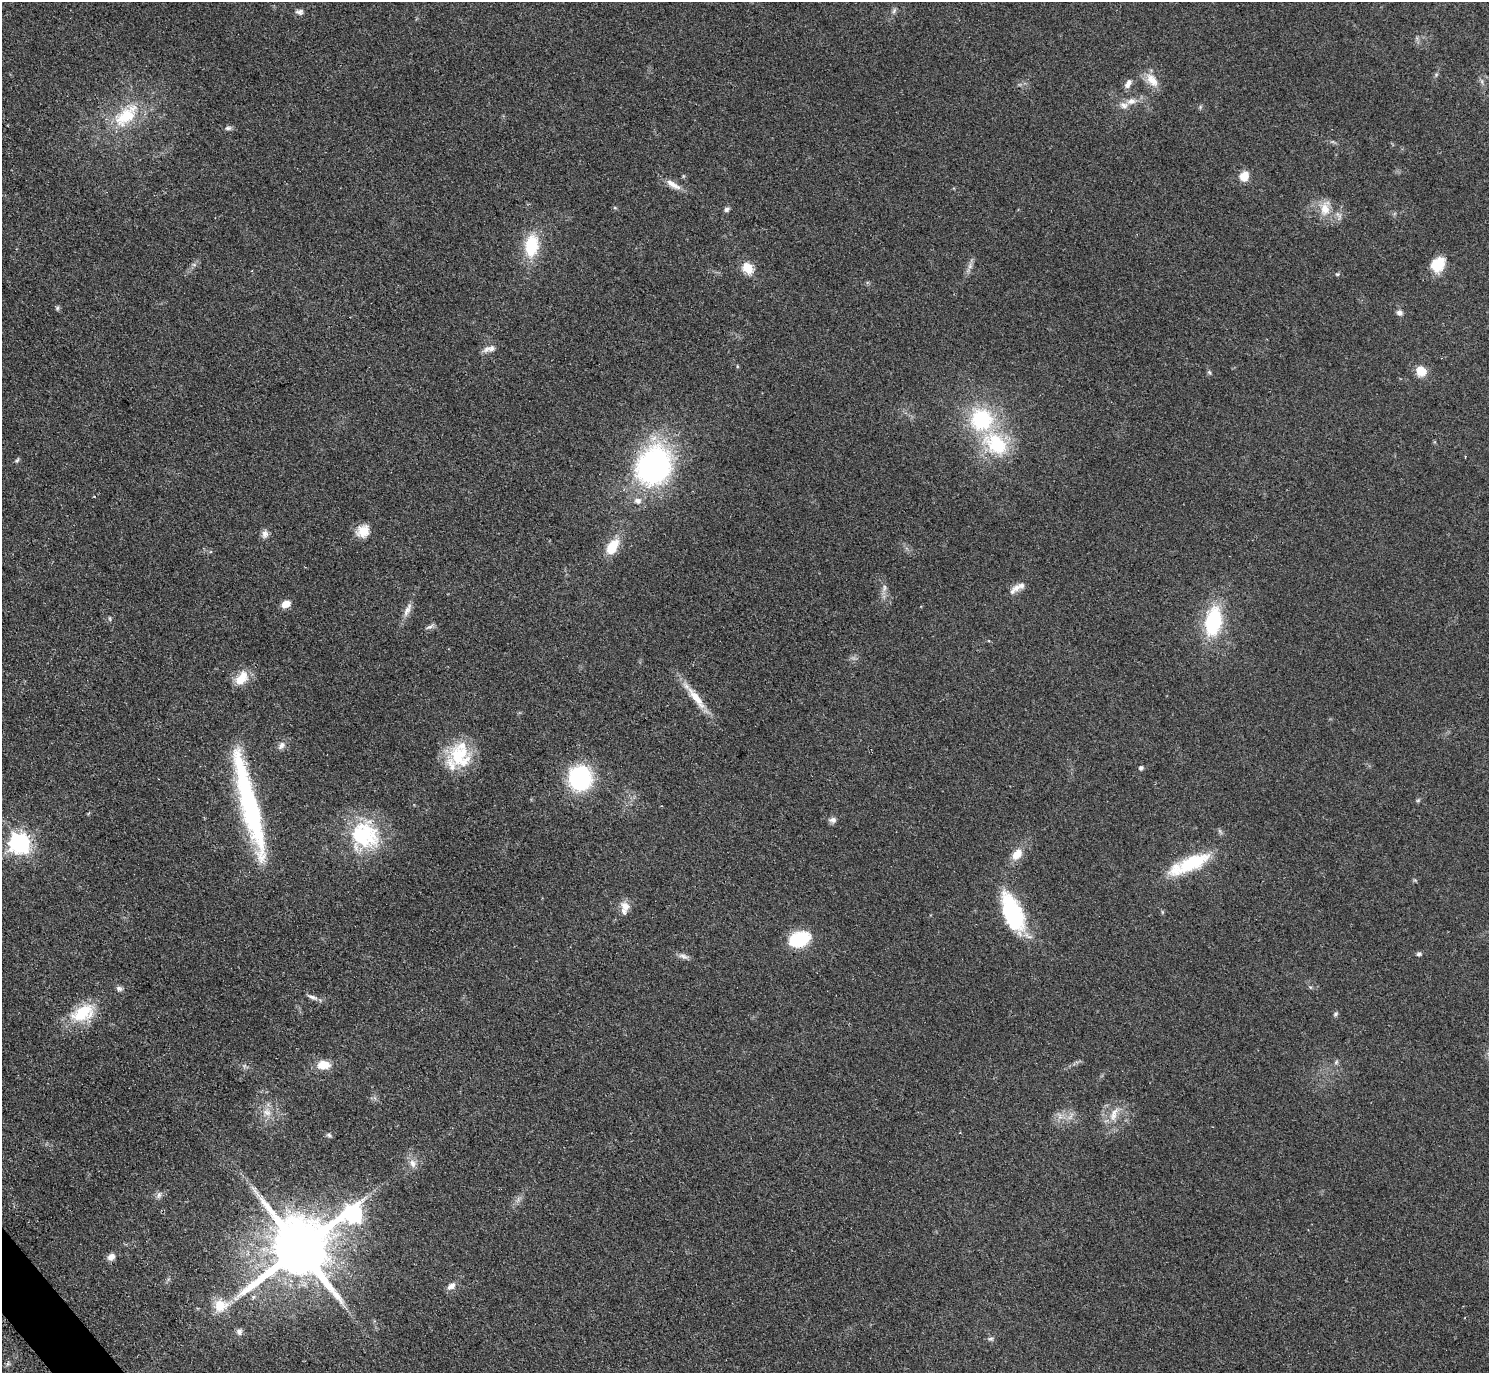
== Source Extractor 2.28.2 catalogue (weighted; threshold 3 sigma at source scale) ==
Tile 7 of 4 x 4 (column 3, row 2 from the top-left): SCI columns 2984-4470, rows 2907-4277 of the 5963 x 5961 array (HDU 1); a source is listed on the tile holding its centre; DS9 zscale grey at full resolution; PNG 1491 x 1375 px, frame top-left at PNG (2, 2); no overlay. Shown black and unused: <1% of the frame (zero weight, under 2 of 3 exposures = <1% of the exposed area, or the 3 px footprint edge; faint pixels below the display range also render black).
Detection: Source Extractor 2.28.2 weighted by HDU 2 'WHT'; one run over the whole footprint, this tile lists its part. Background 0.0958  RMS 0.0085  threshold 0.0383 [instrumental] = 3 sigma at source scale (4.5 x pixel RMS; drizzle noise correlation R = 1.50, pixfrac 1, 0.05/0.05 arcsec/px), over >= 5 px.
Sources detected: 82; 1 inside a brighter object's white glare — not listed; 4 inside a brighter listed object's ellipse — not listed separately; the other 77 listed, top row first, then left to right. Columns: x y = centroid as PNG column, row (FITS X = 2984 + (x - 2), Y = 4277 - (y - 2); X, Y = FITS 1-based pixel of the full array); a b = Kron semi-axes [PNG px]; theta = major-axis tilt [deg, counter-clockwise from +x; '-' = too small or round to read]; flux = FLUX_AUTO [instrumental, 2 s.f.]
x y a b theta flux
894 11 9 5 64 2.1
299 12 10 7 -8 2.9
1436 75 6 4 48 1.3
1152 80 22 11 -51 11
1128 84 13 7 60 4.6
1131 101 12 8 11 6.5
126 116 44 22 43 46
228 128 9 5 14 2.2
1244 176 8 7 - 14
673 185 23 7 -31 8.1
615 208 6 4 -19 0.96
1325 208 20 12 83 14
727 209 7 6 - 2.2
531 246 26 15 84 37
1439 263 20 12 83 17
970 266 8 6 -80 3.1
748 268 6 5 - 51
1337 274 5 3 - 1
57 308 6 6 - 1.5
1399 313 7 6 - 3.5
491 349 12 9 18 5.3
1421 371 10 9 - 13
1209 372 6 5 - 1.4
981 419 21 20 - 72
996 444 34 22 -40 55
17 460 8 4 54 1.3
654 466 30 25 63 260
638 501 9 8 - 4.8
363 531 16 13 45 12
265 534 11 8 77 4.2
612 547 22 13 58 18
884 588 11 5 80 3.4
1016 588 14 10 29 5.5
286 604 9 7 20 8.5
407 610 22 7 65 6.7
110 619 7 3 -89 1.1
1213 622 31 17 80 62
430 627 12 5 28 2.6
241 678 19 11 53 17
696 698 40 9 -53 19
281 745 11 7 49 4.2
460 756 33 27 -50 43
1141 768 6 5 - 1.9
580 778 16 15 - 130
1418 800 6 4 2 1.2
249 804 117 16 -76 160
833 820 9 7 9 3.3
365 835 35 33 -47 71
20 843 8 7 - 490
1017 854 15 11 46 11
1192 863 50 17 25 48
625 907 16 10 84 8
1012 913 48 21 -69 77
799 939 26 17 20 34
1419 954 6 5 - 1.9
683 956 15 6 -18 3.7
119 988 9 6 -24 2.5
312 997 17 5 -21 3.9
83 1013 33 20 26 35
1336 1014 7 5 42 1.6
1336 1062 7 4 46 1.6
323 1065 12 8 0 15
267 1112 13 10 -30 8
1114 1114 24 9 70 12
1060 1116 9 6 -66 3.6
329 1135 8 5 -21 1.8
413 1163 12 8 -72 6
159 1195 10 6 67 3.1
353 1213 11 8 26 310
299 1248 18 16 36 8700
111 1257 10 8 36 4.8
451 1286 11 7 32 5.1
253 1297 6 5 - 1.7
220 1305 18 15 9 18
239 1331 8 7 - 3.4
991 1339 9 4 1 1.8
8 1363 6 4 72 1.6
Overlapping masked pixels (flux is a lower limit): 1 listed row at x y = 654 466